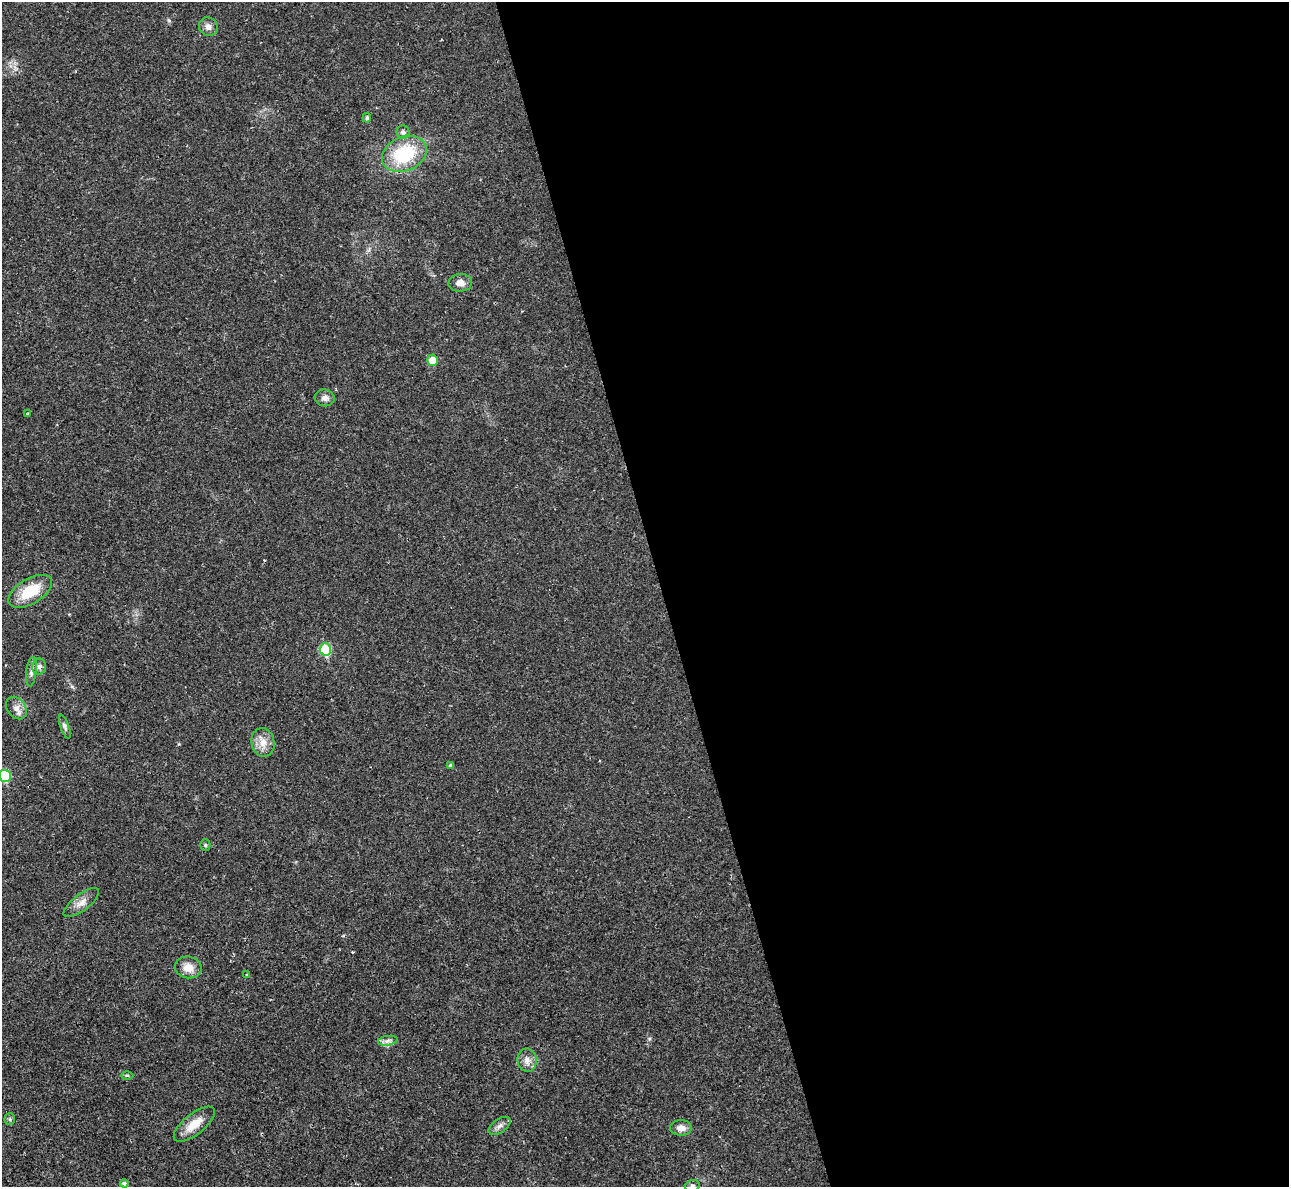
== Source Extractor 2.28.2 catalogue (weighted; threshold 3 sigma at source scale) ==
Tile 8 of 4 x 4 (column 4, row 2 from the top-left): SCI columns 3875-5161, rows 2674-3858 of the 5213 x 5195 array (HDU 1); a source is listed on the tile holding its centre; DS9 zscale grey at full resolution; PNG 1291 x 1189 px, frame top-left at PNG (2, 2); each listed source drawn as its Kron ellipse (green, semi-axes under 4 px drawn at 4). Shown black and unused: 49% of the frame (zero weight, under 2 of 3 exposures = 3% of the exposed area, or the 3 px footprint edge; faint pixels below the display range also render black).
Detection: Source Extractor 2.28.2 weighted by HDU 2 'WHT'; one run over the whole footprint, this tile lists its part. Background 0.0288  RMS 0.0041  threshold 0.0184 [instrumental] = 3 sigma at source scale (4.5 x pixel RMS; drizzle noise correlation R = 1.50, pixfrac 1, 0.05/0.05 arcsec/px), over >= 5 px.
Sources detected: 31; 1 cosmic-ray / hot-pixel residue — neither listed nor drawn; the other 30 listed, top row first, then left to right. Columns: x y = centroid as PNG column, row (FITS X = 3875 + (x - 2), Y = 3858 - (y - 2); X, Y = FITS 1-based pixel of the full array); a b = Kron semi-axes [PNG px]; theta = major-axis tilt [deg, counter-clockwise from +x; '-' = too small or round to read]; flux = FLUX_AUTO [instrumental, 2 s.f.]
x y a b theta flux
208 27 10 9 - 2.1
367 118 5 4 - 0.82
403 132 6 6 - 1.5
404 154 23 17 23 24
460 283 12 9 5 2.7
432 360 5 5 - 5.8
325 398 10 8 -6 1.8
28 414 3 3 - 0.64
30 591 24 12 31 12
325 649 6 5 - 19
39 667 8 7 - 1.3
31 672 15 5 83 1.6
16 708 12 9 -53 2.7
65 727 13 4 -71 1
263 743 14 11 -77 4.2
451 766 4 4 - 0.91
5 776 6 5 - 17
205 845 5 5 - 0.55
81 902 21 8 37 3.3
188 967 13 11 -9 4.5
247 975 4 3 - 1.3
388 1041 10 5 9 1.6
527 1060 11 9 -81 2.7
127 1075 6 4 0 0.55
10 1119 6 5 - 0.64
194 1124 25 10 39 6.6
499 1126 12 6 36 1.9
681 1128 11 7 0 2.8
124 1183 4 4 - 0.93
692 1186 7 5 17 0.93
Isophote crosses this tile's border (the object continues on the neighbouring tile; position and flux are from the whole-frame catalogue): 2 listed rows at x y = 5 776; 692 1186